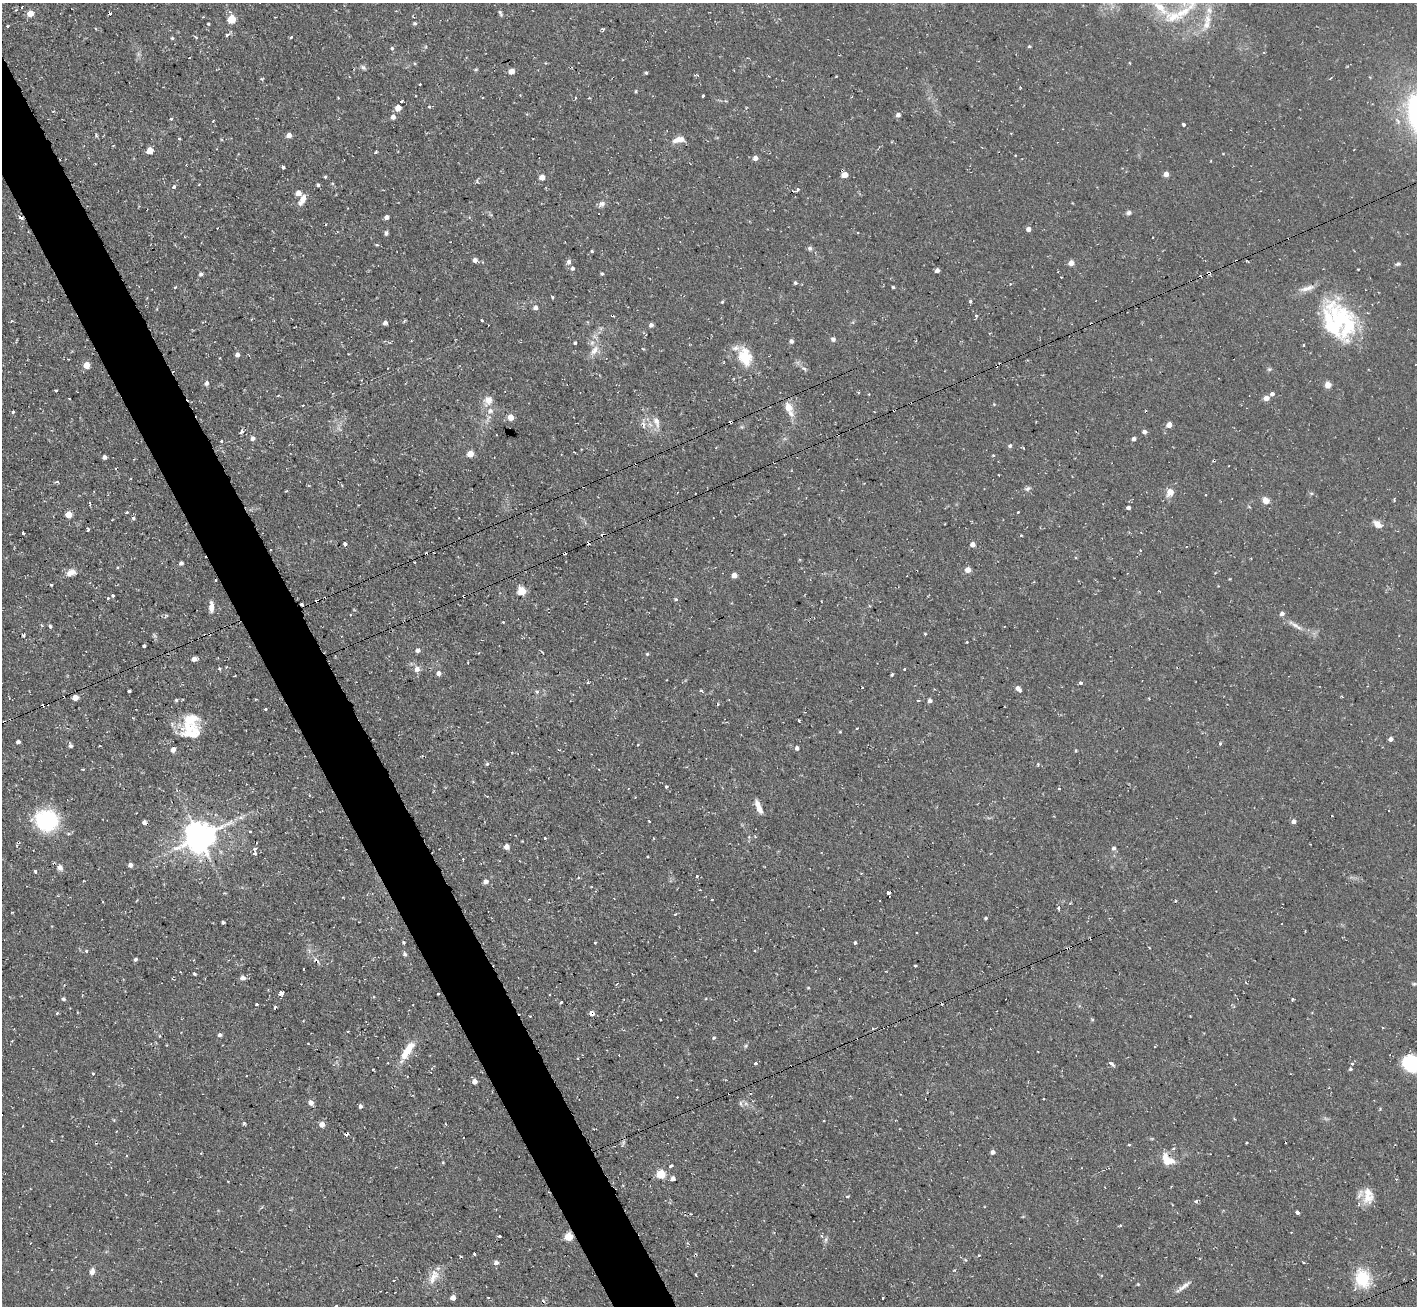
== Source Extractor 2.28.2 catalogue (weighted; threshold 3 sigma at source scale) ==
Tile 11 of 4 x 4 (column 3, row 3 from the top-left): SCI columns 2833-4247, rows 1590-2893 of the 5665 x 5649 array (HDU 1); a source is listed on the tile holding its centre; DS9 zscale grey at full resolution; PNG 1419 x 1308 px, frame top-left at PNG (2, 3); no overlay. Shown black and unused: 4% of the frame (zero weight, under 2 of 3 exposures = <1% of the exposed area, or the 3 px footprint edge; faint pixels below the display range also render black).
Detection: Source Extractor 2.28.2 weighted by HDU 2 'WHT'; one run over the whole footprint, this tile lists its part. Background 0.085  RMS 0.0075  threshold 0.0336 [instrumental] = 3 sigma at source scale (4.5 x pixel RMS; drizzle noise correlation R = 1.50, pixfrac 1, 0.05/0.05 arcsec/px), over >= 5 px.
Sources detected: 350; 1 inside a brighter object's white glare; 40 cosmic-ray / hot-pixel residue — not listed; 12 inside a brighter listed object's ellipse — not listed separately; the other 297 listed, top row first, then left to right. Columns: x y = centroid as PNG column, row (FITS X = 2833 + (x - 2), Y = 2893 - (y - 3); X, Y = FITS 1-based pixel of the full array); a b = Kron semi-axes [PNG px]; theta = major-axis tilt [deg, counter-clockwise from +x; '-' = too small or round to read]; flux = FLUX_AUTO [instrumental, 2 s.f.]
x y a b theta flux
1185 7 104 25 45 83
30 13 5 5 - 10
500 13 8 4 -69 1.5
203 17 4 3 - 0.61
232 19 5 5 - 26
415 23 6 4 -2 1.1
208 24 3 3 - 0.69
7 26 3 2 - 0.7
603 29 5 4 - 0.93
227 35 5 3 - 2.3
291 37 3 3 - 1.8
172 38 4 3 - 1.1
1029 46 4 3 - 0.9
392 48 5 4 - 1.2
189 58 2 2 - 0.49
363 67 8 5 -37 1.6
476 70 6 3 19 0.84
512 71 4 4 - 7.1
646 73 4 3 - 0.99
1330 78 3 2 - 0.94
261 79 5 3 - 0.91
420 84 3 3 - 1.6
703 96 3 3 - 3.2
338 98 2 2 - 0.62
401 101 4 3 - 3.4
429 107 5 4 - 0.82
398 108 5 5 - 9.9
898 115 5 5 - 2.6
393 117 5 5 - 2.9
171 119 4 3 - 1.7
1184 125 3 3 - 3.6
289 135 5 4 - 4.7
678 140 18 8 11 6.8
150 151 5 5 - 11
376 152 4 3 - 1
755 158 5 5 - 4.5
283 167 4 3 - 2.6
1166 174 4 4 - 5.6
844 175 5 5 - 9.5
325 177 4 4 - 0.75
542 177 5 4 - 6.9
477 181 5 4 - 1.1
199 184 3 2 - 0.6
318 185 4 3 - 1.1
174 187 4 4 - 2
798 189 3 3 - 6.1
298 193 5 5 - 5.8
302 200 15 7 62 5.6
602 204 9 7 28 2.9
1129 213 7 5 13 2
21 217 5 4 - 3.4
387 217 4 4 - 3.1
1028 229 5 5 - 2.9
386 233 7 4 88 1.6
377 245 4 3 - 0.88
810 248 6 6 - 1.6
592 251 3 3 - 0.9
475 260 5 5 - 3.4
569 262 7 6 - 2.5
1071 263 4 4 - 7.4
1398 264 7 5 19 1.5
572 268 5 5 - 1.6
937 270 4 4 - 2.4
1209 273 4 3 - 4.9
201 274 5 5 - 1.6
602 274 4 3 - 1.3
795 283 4 4 - 1.3
175 287 3 3 - 0.82
893 287 3 3 - 0.94
552 297 3 3 - 2.2
970 301 3 3 - 2.1
722 302 4 3 - 0.86
535 308 6 5 - 2.4
976 315 4 3 - 1.1
481 320 3 3 - 2
12 321 3 3 - 1.2
385 323 5 5 - 2.2
651 325 5 4 - 2.3
1332 326 71 25 -75 55
990 333 3 2 - 0.6
833 339 7 6 - 1.8
791 341 4 4 - 2.3
575 343 3 3 - 1
1303 345 4 2 - 0.73
594 350 18 8 52 6.6
237 355 5 4 - 3.3
745 357 24 16 -74 19
220 358 3 2 - 0.64
87 365 5 5 - 12
996 366 3 2 - 0.76
804 369 8 4 -28 1.6
1269 369 6 5 - 1.2
207 383 6 5 - 2.5
1328 385 6 6 - 5.2
56 390 3 3 - 1.5
1272 394 5 4 - 2.3
1266 398 5 5 - 4.9
488 400 15 12 64 7
303 405 2 2 - 0.49
788 407 12 8 -67 8.2
894 410 3 2 - 1.2
13 412 3 3 - 3.4
511 417 5 5 - 8.2
656 422 16 8 -74 6
643 425 11 5 -83 2.9
1169 425 4 4 - 7.1
241 432 6 4 35 2.5
1144 432 5 5 - 2.5
253 438 5 5 - 2.8
1134 439 4 4 - 2.8
221 441 3 3 - 1.8
1010 446 5 5 - 1.5
1023 448 4 2 - 0.63
470 454 5 5 - 10
993 455 5 3 - 0.67
105 457 4 4 - 2.3
774 462 3 2 - 1.1
57 482 6 3 -7 1.1
1028 489 7 5 34 1.8
286 491 4 3 - 0.65
1170 492 8 7 - 6.9
1266 500 9 7 -47 5.1
90 504 5 3 - 3
1128 508 4 3 - 2
127 512 4 3 - 1.1
1017 512 3 3 - 1.8
69 515 5 5 - 11
133 518 5 5 - 1.2
1377 524 11 7 -37 5.4
88 529 4 3 - 2.7
23 533 4 3 - 2.1
603 535 5 4 - 1.6
1021 535 3 3 - 0.79
345 544 3 3 - 11
973 544 5 4 - 4.1
1140 550 3 2 - 0.6
181 563 4 4 - 1.9
968 570 5 5 - 7.1
71 573 12 8 24 5.7
734 575 4 4 - 5.9
51 585 3 2 - 0.79
522 591 5 5 - 23
113 596 3 3 - 2.1
108 598 3 3 - 1.3
676 599 5 4 - 1
211 607 14 6 -90 4.8
350 615 3 2 - 0.91
503 622 3 3 - 0.72
1295 625 26 5 -31 6.1
50 626 5 4 - 1.3
925 634 3 3 - 0.69
23 635 3 3 - 1.5
967 642 3 2 - 0.82
144 646 3 3 - 2.5
418 650 5 5 - 2.8
647 654 4 4 - 0.91
194 659 5 4 - 3.9
219 668 3 3 - 1.9
417 669 7 6 - 4.4
905 669 3 3 - 1.9
439 673 5 5 - 3.2
892 674 3 3 - 1.6
588 682 3 3 - 2.3
1080 683 4 3 - 7
862 687 3 3 - 1.6
1018 689 8 5 -51 3.4
701 690 4 3 - 1.1
129 691 3 3 - 1.2
537 692 5 5 - 1.1
1342 697 3 2 - 0.74
75 698 5 4 - 7
176 700 4 4 - 1
918 700 3 3 - 1.6
930 700 5 5 - 2.4
265 709 3 2 - 0.89
799 721 3 3 - 1.7
857 728 3 2 - 1.4
188 729 29 19 64 22
840 732 5 3 - 0.64
1391 739 4 4 - 3.1
18 742 4 4 - 2.1
1220 743 3 3 - 2.4
70 746 5 4 - 2
99 746 3 2 - 0.91
797 748 5 4 - 1.9
558 750 3 3 - 1.2
487 764 5 4 - 1
666 786 3 3 - 1.5
1059 789 3 3 - 0.78
759 807 17 6 -68 6.5
241 817 8 6 -2 2.7
46 820 19 16 -9 75
649 821 3 2 - 1.3
1294 821 5 5 - 2.6
144 822 5 4 - 2.2
250 831 4 2 - 0.6
199 837 10 9 - 1400
545 838 3 2 - 1.4
507 847 5 5 - 4.4
1114 848 6 6 - 1.6
255 849 5 4 - 1.6
255 854 3 3 - 4.9
647 857 3 2 - 0.89
130 865 5 5 - 2.8
60 868 10 8 -62 3.3
35 872 3 3 - 2.8
697 876 3 3 - 1.6
578 877 4 4 - 1
485 882 6 5 - 3.3
700 890 3 2 - 0.67
888 893 4 3 - 3.7
712 899 3 3 - 5.2
675 914 3 3 - 1.6
986 918 4 3 - 1.1
223 922 4 3 - 1.2
917 932 3 2 - 0.83
404 942 5 4 - 0.93
855 942 3 3 - 1.7
1149 947 3 2 - 0.73
1068 948 5 4 - 1.2
87 950 4 4 - 1.2
755 951 3 2 - 0.74
405 954 6 5 - 1.7
135 959 4 4 - 1.5
915 965 3 3 - 3.1
194 974 4 3 - 0.93
243 978 8 7 - 2.6
1414 984 5 5 - 1
808 988 4 4 - 0.67
281 993 4 3 - 12
438 994 3 2 - 0.99
550 994 2 2 - 0.75
63 999 5 5 - 1.5
1292 999 3 2 - 1.5
561 1002 3 3 - 1.9
257 1004 3 3 - 2.5
275 1007 5 3 - 1.1
57 1013 4 4 - 0.79
592 1013 6 6 - 3.2
1092 1019 5 3 - 0.73
661 1020 2 2 - 0.68
1383 1027 3 2 - 0.95
348 1032 3 2 - 0.6
220 1035 4 4 - 1.8
160 1036 5 3 - 0.63
714 1038 5 4 - 0.95
746 1046 6 5 - 1.3
407 1050 28 9 57 15
387 1063 2 2 - 0.64
755 1063 3 3 - 2.7
1111 1063 4 3 - 5.7
1411 1063 16 14 -25 40
1352 1064 4 4 - 1.2
1350 1069 5 4 - 0.96
93 1074 3 3 - 1.1
474 1081 5 5 - 4.4
677 1097 2 2 - 0.51
1043 1099 3 2 - 0.74
311 1103 6 5 - 3.6
741 1103 8 4 -82 1.5
360 1106 5 4 - 2.1
824 1121 2 2 - 0.55
244 1123 4 4 - 1.3
445 1124 4 2 - 0.73
322 1125 5 5 - 6.3
346 1134 3 3 - 7.3
1246 1143 3 2 - 0.69
1129 1145 3 3 - 1.3
1173 1149 4 4 - 2.1
993 1152 5 4 - 2.9
1168 1159 19 11 -40 11
443 1162 4 3 - 0.67
671 1166 3 3 - 3.6
661 1174 5 5 - 34
673 1178 4 4 - 3.3
847 1196 4 3 - 1.4
1367 1198 18 16 31 11
1196 1201 4 3 - 2.1
1297 1212 3 3 - 6.1
1121 1225 4 3 - 0.85
500 1236 3 3 - 2
568 1237 5 5 - 22
826 1240 8 5 72 1.8
474 1254 4 3 - 3.2
979 1256 3 3 - 1
1304 1262 4 3 - 0.77
496 1263 5 5 - 2.9
92 1271 9 6 76 3.3
696 1274 3 2 - 0.73
434 1277 23 9 55 9.3
1363 1278 17 14 -70 31
394 1281 2 2 - 0.81
1138 1284 3 3 - 0.64
1183 1286 23 5 36 4.5
453 1298 4 4 - 5.4
883 1298 3 2 - 0.99
336 1306 3 3 - 2.2
Overlapping masked pixels (flux is a lower limit): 12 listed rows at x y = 844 175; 21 217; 1209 273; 996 366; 894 410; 774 462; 603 535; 888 893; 1068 948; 438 994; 592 1013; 568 1237
Isophote crosses this tile's border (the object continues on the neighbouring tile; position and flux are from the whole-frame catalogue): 3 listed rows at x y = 1185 7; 1411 1063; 336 1306